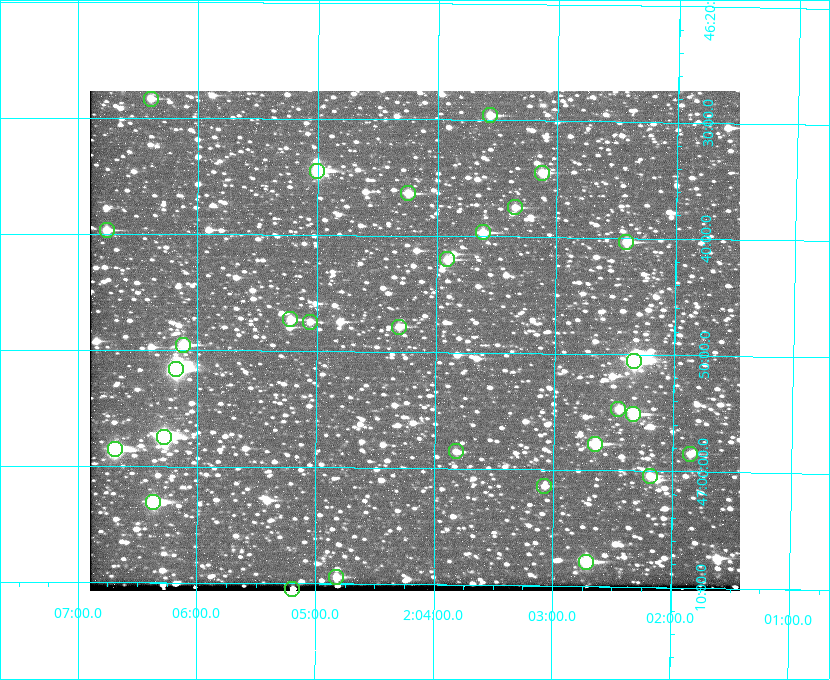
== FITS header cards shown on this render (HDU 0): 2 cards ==
NAXIS1  =                  650 / Width of table row in bytes
NAXIS2  =                  500 / Number of rows in table

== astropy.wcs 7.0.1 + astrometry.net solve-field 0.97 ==
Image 650 x 500 px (HDU 0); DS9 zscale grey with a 90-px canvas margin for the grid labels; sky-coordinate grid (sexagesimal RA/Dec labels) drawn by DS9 from the SOLVED WCS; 29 Tycho-2 reference stars matched to detected sources circled (green)
Header WCS: none
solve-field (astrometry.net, Tycho-2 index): SOLVED blind (the file carries no WCS)
Solved WCS: RA---TAN-SIP/DEC--TAN-SIP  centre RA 02:04:11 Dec +46:49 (31.04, +46.82 deg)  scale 5.16 arcsec/px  FOV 55.9' x 43.0'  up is +179 deg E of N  parity flipped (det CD > 0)
(file carries no celestial WCS; the grid is the blind solution)
Tycho-2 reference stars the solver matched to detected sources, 29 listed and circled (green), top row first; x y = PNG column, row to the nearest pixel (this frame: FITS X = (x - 90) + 1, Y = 500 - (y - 91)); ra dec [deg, ICRS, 3 dp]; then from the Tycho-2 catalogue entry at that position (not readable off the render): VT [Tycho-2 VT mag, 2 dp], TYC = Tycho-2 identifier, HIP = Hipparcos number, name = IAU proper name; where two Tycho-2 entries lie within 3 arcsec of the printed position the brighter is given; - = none
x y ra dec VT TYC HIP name
151 99 31.598 +46.472 10.81 3281-451-1 - -
490 115 30.892 +46.493 10.70 3280-490-1 - -
317 171 31.250 +46.575 8.43 3281-919-1 - -
542 173 30.782 +46.574 10.16 3280-645-1 - -
408 193 31.061 +46.606 9.99 3281-582-1 - -
515 207 30.837 +46.625 10.69 3280-1254-1 - -
107 230 31.690 +46.661 10.70 3281-375-1 - -
483 232 30.904 +46.661 9.60 3280-781-1 - -
626 242 30.604 +46.672 9.47 3280-908-1 - -
447 259 30.978 +46.700 9.85 3281-909-1 - -
290 319 31.305 +46.788 10.64 3281-663-1 - -
310 322 31.264 +46.791 10.76 3281-86-1 - -
399 327 31.078 +46.798 10.61 3281-114-1 - -
183 345 31.529 +46.825 9.32 3281-34-1 - -
634 361 30.583 +46.843 7.07 3280-746-1 9508 -
176 369 31.543 +46.860 7.50 3281-160-1 9805 -
618 409 30.615 +46.912 10.08 3284-203-1 - -
633 414 30.584 +46.919 9.47 3284-629-1 - -
164 437 31.569 +46.957 8.53 3285-177-1 9816 -
595 444 30.663 +46.962 9.31 3284-347-1 - -
115 449 31.671 +46.975 8.89 3285-43-1 - -
456 451 30.956 +46.975 11.27 3285-185-1 - -
690 454 30.464 +46.975 10.61 3284-511-1 - -
650 476 30.548 +47.007 10.42 3284-727-1 - -
544 486 30.769 +47.024 11.20 3284-681-1 - -
153 502 31.591 +47.051 8.70 3285-1195-1 - -
586 562 30.679 +47.131 10.02 3284-307-1 - -
336 577 31.205 +47.157 10.28 3285-879-1 - -
292 589 31.297 +47.175 10.30 3285-914-1 - -